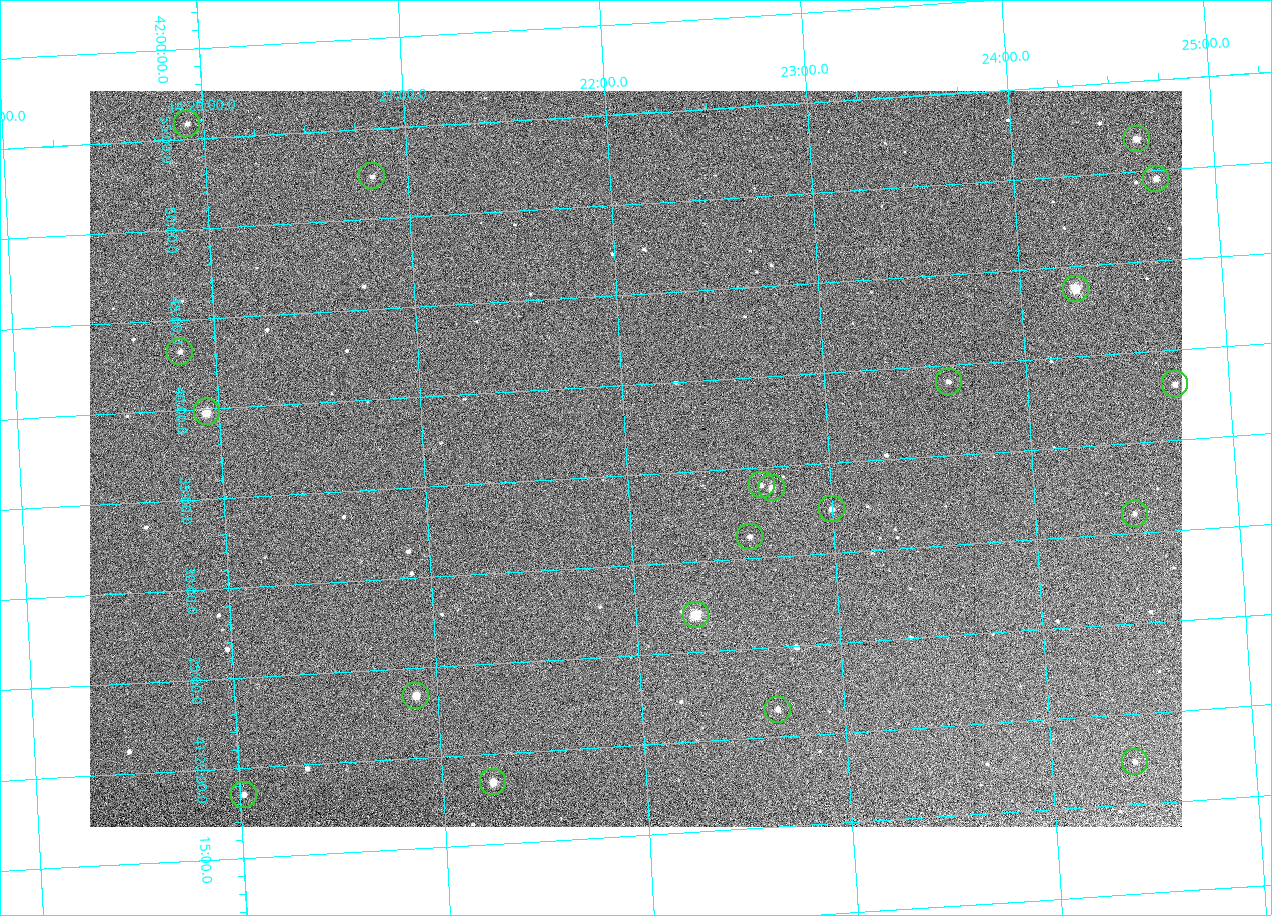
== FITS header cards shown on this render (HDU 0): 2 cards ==
NAXIS1  =                 1092 /fastest changing axis
NAXIS2  =                  736 /next to fastest changing axis

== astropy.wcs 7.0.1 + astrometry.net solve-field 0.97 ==
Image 1092 x 736 px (HDU 0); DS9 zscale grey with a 90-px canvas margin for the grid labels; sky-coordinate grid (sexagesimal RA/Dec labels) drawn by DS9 from the SOLVED WCS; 20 Tycho-2 reference stars matched to detected sources circled (green)
Header WCS: none
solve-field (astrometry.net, Tycho-2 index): SOLVED blind (the file carries no WCS)
Solved WCS: RA---TAN-SIP/DEC--TAN-SIP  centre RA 14:22:03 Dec +41:36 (215.51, +41.60 deg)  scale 3.33 arcsec/px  FOV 60.6' x 40.8'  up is +3 deg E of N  parity flipped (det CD > 0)
(file carries no celestial WCS; the grid is the blind solution)
Tycho-2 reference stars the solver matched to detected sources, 20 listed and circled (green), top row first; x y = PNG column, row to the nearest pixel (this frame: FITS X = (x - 90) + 1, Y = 736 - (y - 91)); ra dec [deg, ICRS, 3 dp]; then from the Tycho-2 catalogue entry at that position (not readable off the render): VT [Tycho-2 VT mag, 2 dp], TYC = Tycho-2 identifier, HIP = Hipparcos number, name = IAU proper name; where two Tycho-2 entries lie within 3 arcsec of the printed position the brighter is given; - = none
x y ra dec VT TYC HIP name
187 124 214.980 +41.931 11.35 3038-237-1 - -
1137 139 216.156 +41.863 10.20 3038-555-1 - -
372 176 215.206 +41.873 11.51 3038-538-1 - -
1156 179 216.177 +41.826 10.45 3038-108-1 - -
1076 289 216.068 +41.729 8.81 3038-334-1 70409 -
180 352 214.956 +41.721 12.00 3038-491-1 - -
949 382 215.904 +41.651 11.40 3038-603-1 - -
1175 384 216.183 +41.635 11.01 3038-413-1 - -
207 412 214.985 +41.663 9.23 3038-464-1 - -
762 485 215.666 +41.567 11.76 3038-461-1 - -
772 488 215.677 +41.563 10.23 3038-459-1 - -
832 509 215.750 +41.540 11.12 3038-479-1 - -
1135 514 216.123 +41.518 12.02 3038-258-1 - -
750 537 215.647 +41.519 11.59 3038-488-1 - -
696 615 215.574 +41.451 8.73 3038-566-1 70240 -
416 696 215.224 +41.391 9.78 3038-588-1 - -
778 710 215.668 +41.358 11.71 3038-531-1 - -
1135 762 216.103 +41.289 12.07 3038-286-1 - -
493 782 215.313 +41.307 10.54 3038-302-1 - -
244 795 215.006 +41.309 11.67 3038-298-1 - -